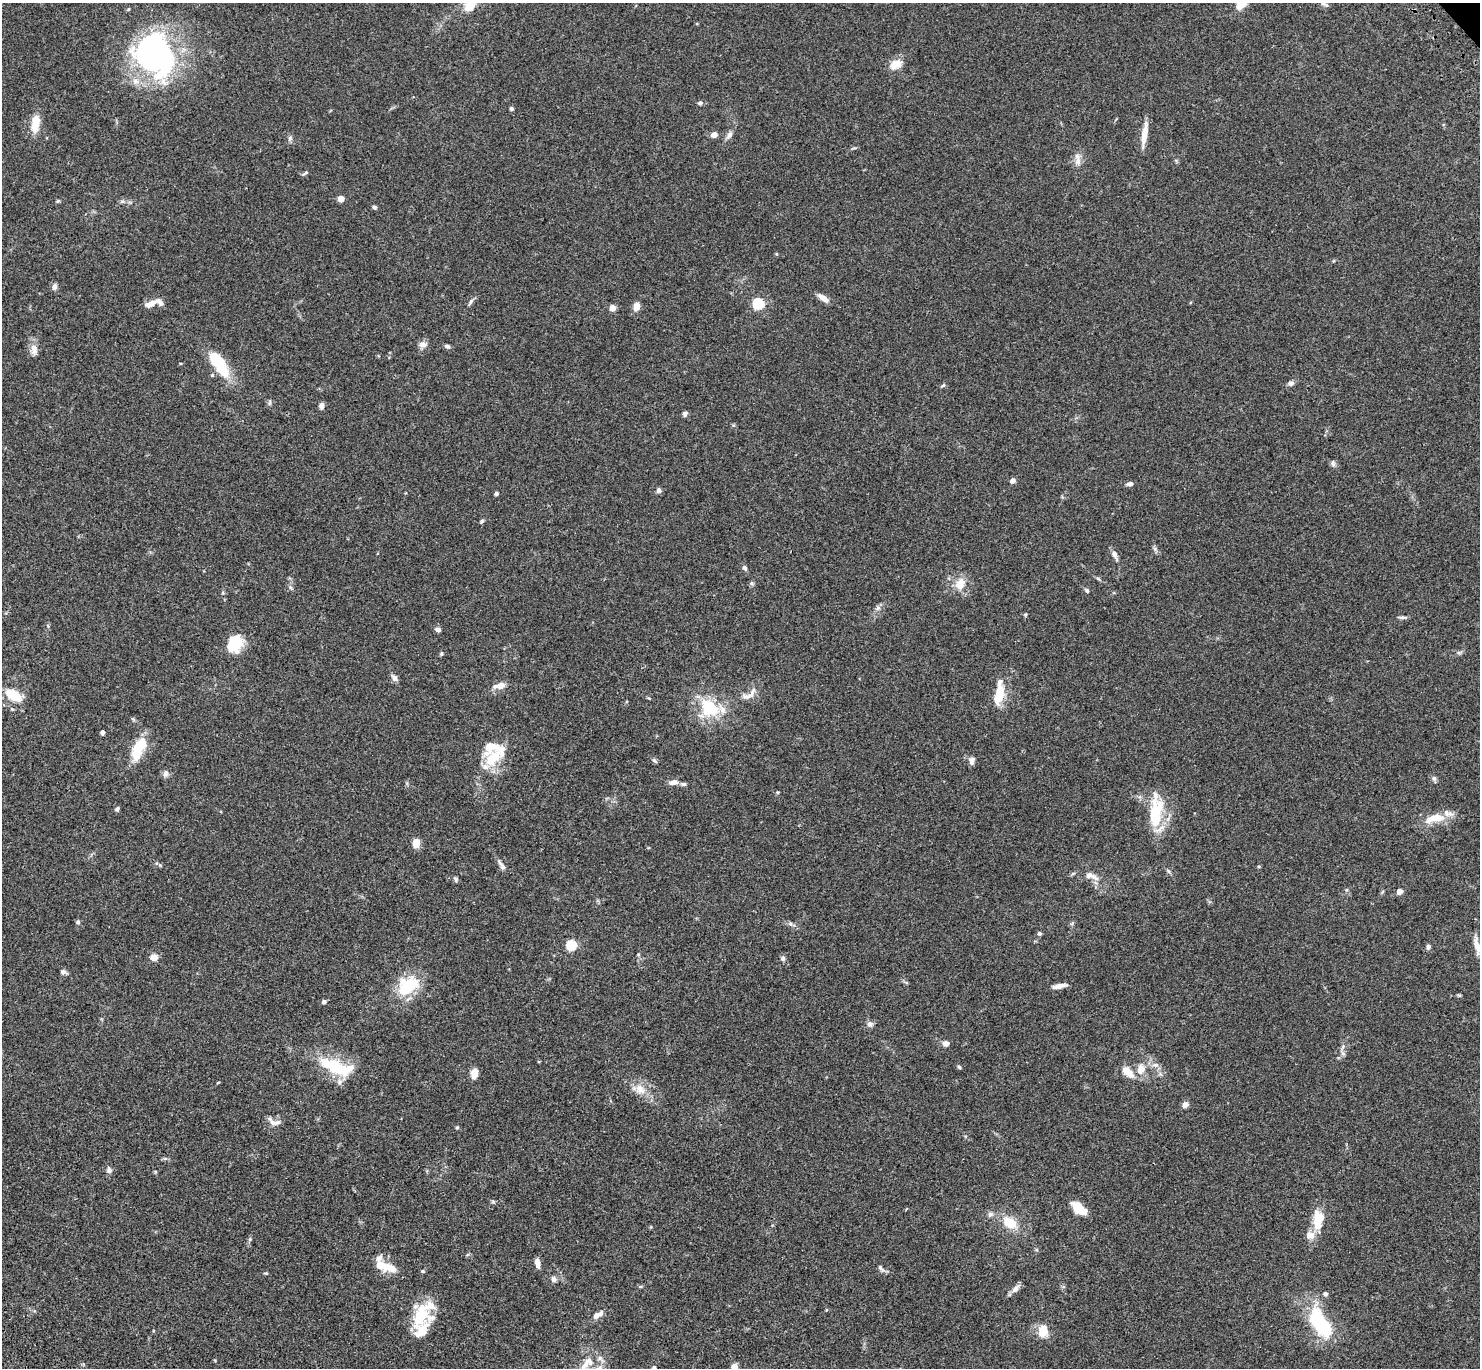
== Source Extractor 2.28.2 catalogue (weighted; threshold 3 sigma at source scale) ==
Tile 7 of 4 x 4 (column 3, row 2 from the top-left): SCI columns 3056-4533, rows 3116-4481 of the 6110 x 6090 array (HDU 1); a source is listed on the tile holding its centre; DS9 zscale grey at full resolution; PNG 1482 x 1370 px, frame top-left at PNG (2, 3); no overlay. Shown black and unused: <1% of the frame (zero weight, under 3 of 4 exposures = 6% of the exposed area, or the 3 px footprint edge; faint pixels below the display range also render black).
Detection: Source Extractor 2.28.2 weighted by HDU 2 'WHT'; one run over the whole footprint, this tile lists its part. Background 0.0588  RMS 0.0052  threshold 0.0236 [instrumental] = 3 sigma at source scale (4.5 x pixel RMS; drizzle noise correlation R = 1.50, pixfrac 1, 0.05/0.05 arcsec/px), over >= 5 px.
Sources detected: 148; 6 inside a brighter object's white glare — not listed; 20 inside a brighter listed object's ellipse — not listed separately; the other 122 listed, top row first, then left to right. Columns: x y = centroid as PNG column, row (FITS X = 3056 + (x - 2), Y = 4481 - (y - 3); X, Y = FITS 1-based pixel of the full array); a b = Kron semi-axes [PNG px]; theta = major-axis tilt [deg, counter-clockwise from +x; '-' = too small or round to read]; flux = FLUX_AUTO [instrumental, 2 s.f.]
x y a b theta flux
1242 3 17 8 47 9.7
1324 4 12 5 -29 1.4
469 7 14 11 21 6.6
155 53 38 22 78 63
896 64 17 11 22 5.4
700 103 7 5 10 1.1
511 109 5 5 - 0.8
35 124 20 9 82 9
1144 134 24 7 82 6.9
714 135 6 5 - 2.8
729 135 12 6 57 2
290 138 8 6 75 1.3
1078 161 12 8 -88 3.1
305 173 10 3 36 0.77
341 199 4 4 - 7.7
58 201 6 4 33 0.61
374 207 6 5 - 0.93
55 287 9 6 83 1.5
823 298 13 5 -36 3.8
153 302 10 9 - 2.6
471 302 11 4 62 1.2
758 304 5 5 - 50
636 307 10 7 74 3.2
612 308 5 4 - 7.1
423 344 11 8 2 2.3
447 346 6 5 - 1.2
34 349 15 8 -87 3.9
219 363 35 13 -57 22
1291 383 8 6 1 1.5
943 385 6 5 - 0.74
269 402 8 4 81 0.88
322 406 8 6 86 1.7
685 414 6 5 - 1.4
1333 464 8 6 -75 1.3
1013 481 4 4 - 3.8
1130 484 7 5 5 1.7
659 490 6 5 - 1.6
496 493 4 4 - 1
482 521 5 4 - 0.86
1155 549 6 5 - 1
1114 555 12 6 -66 2.3
744 568 6 5 - 1.5
960 584 15 11 67 6.9
1087 590 6 4 -51 0.95
878 608 7 6 - 1.4
1402 617 13 3 -4 1.1
438 630 7 5 -14 1.6
235 643 20 15 62 15
1459 653 6 4 -18 0.81
441 654 5 5 - 0.74
395 678 9 6 -50 2.2
500 685 10 8 15 3.8
14 696 19 10 -29 12
747 696 17 7 3 3
998 697 17 11 67 9.6
710 708 28 21 -41 22
102 732 5 4 - 1.2
138 749 28 12 68 13
492 758 26 21 51 17
654 760 9 4 -49 0.86
972 760 11 8 82 1.9
166 774 8 7 - 1.8
1434 778 7 6 - 1.1
673 782 11 6 11 2.6
683 784 8 5 -1 1.1
778 792 5 3 - 0.46
117 809 6 4 59 0.97
1155 815 42 17 -85 20
1437 817 19 12 0 7.8
416 842 8 6 85 6.9
502 865 16 5 -54 2.1
1168 871 7 4 -45 0.86
1091 876 21 8 -22 4.6
456 879 7 5 -60 0.88
1399 892 6 5 - 3
78 922 5 5 - 1.1
790 924 7 6 - 1.2
1039 933 5 4 - 0.96
571 945 5 5 - 34
1477 946 23 7 -73 4.6
1428 947 6 5 - 1.3
154 957 5 4 - 11
783 958 7 6 - 1.2
63 972 7 6 - 1.6
408 986 26 18 38 23
1059 986 15 5 10 3.9
324 1002 5 5 - 1
870 1024 7 7 - 2
946 1043 7 6 - 2.6
1343 1053 7 4 -19 0.88
1156 1065 9 6 -5 1.8
334 1066 34 15 -35 22
959 1067 5 5 - 0.69
1141 1069 13 9 69 5.8
1128 1072 18 10 -44 6
474 1073 10 7 82 4.7
640 1089 17 11 -48 6.2
1185 1104 5 5 - 4
273 1123 16 7 -42 2.9
457 1128 4 4 - 0.62
109 1170 7 7 - 1.5
1079 1208 18 9 -38 7.8
990 1214 7 5 21 1.2
1317 1221 30 11 -86 10
1010 1223 14 10 -33 10
250 1239 5 5 - 0.72
379 1258 11 7 41 2.2
537 1263 11 5 -79 2.6
390 1268 16 11 -13 7.1
881 1268 12 5 -47 1.4
423 1271 6 4 -21 0.59
265 1273 6 3 -1 0.52
554 1279 8 7 - 1.6
1015 1289 15 7 42 2.3
1326 1294 6 5 - 1.1
420 1315 32 21 74 20
598 1315 13 6 33 3.4
1320 1323 46 21 -59 31
1043 1331 14 11 -88 7.3
589 1361 14 10 -31 4.8
734 1367 6 5 - 5.4
654 1368 7 5 44 1
Isophote crosses this tile's border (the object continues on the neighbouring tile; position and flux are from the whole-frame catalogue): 5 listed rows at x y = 1242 3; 1324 4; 1477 946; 734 1367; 654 1368